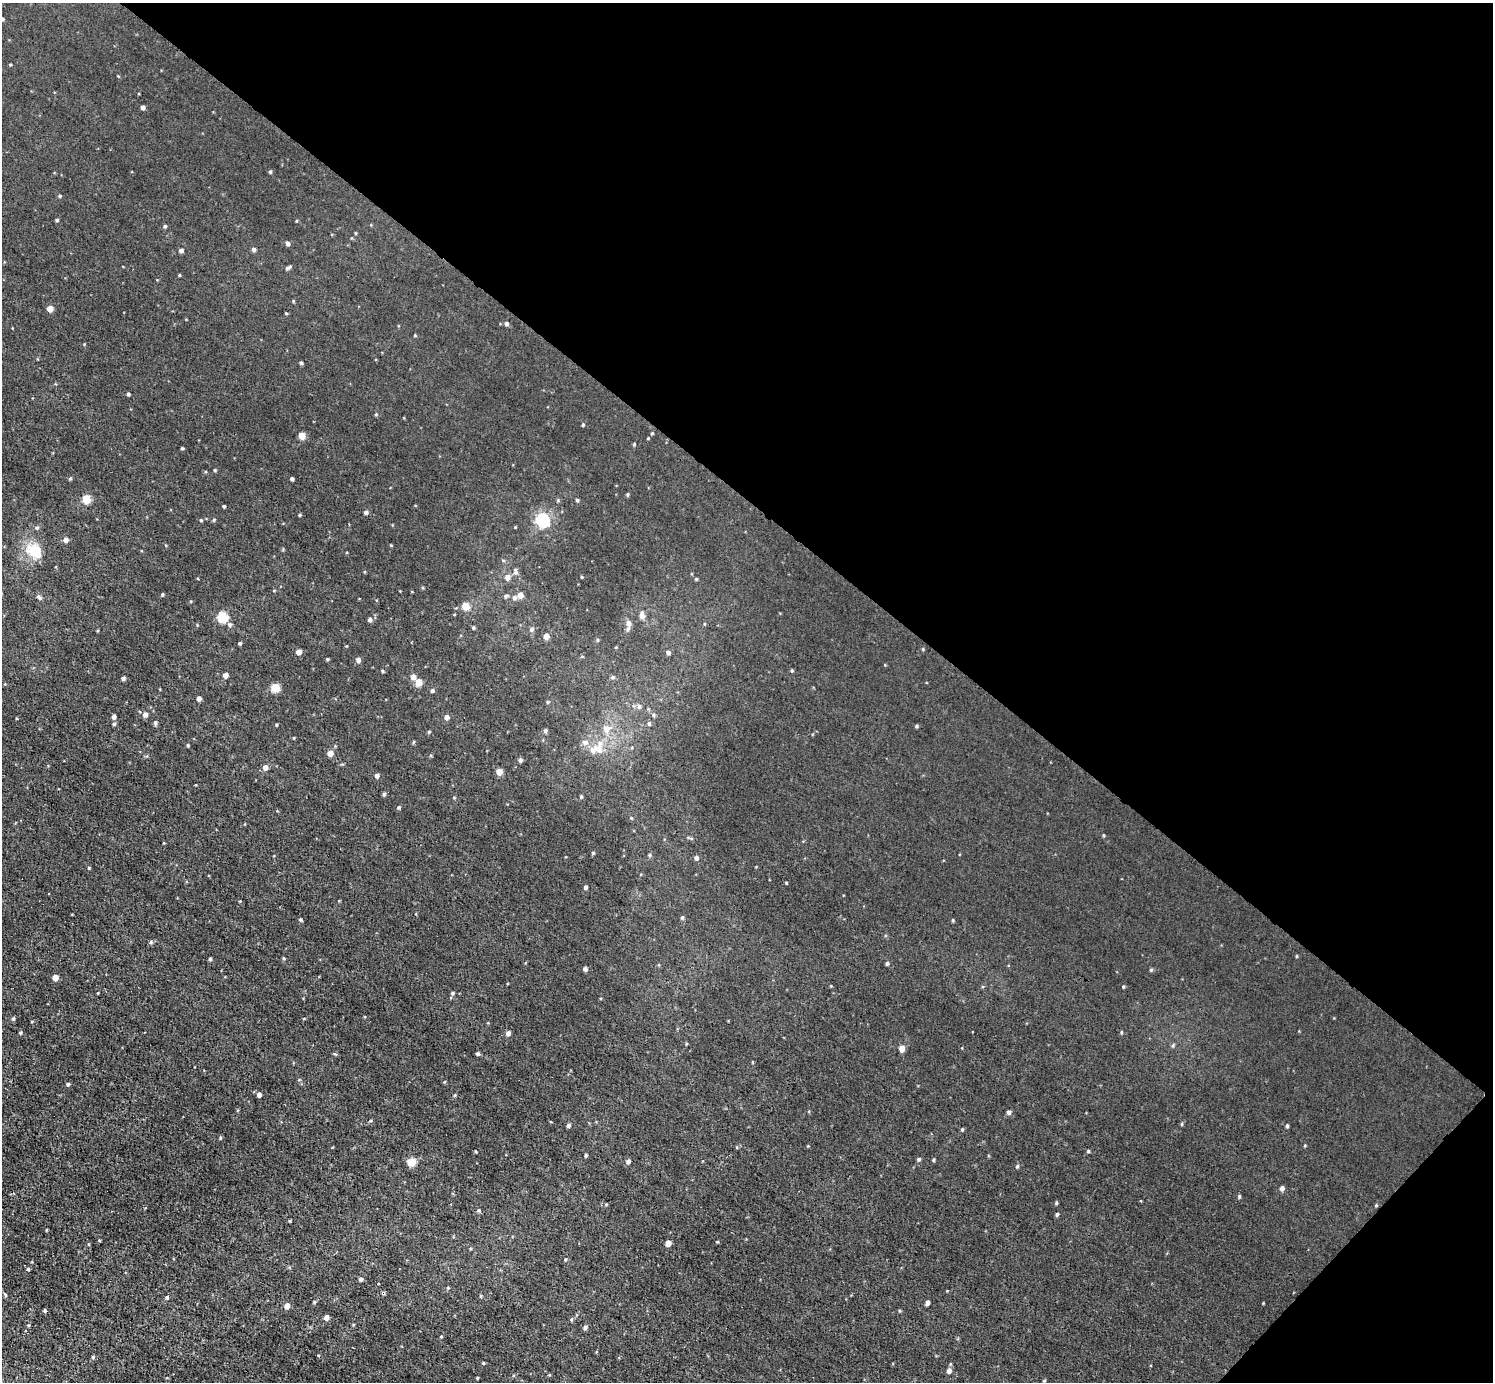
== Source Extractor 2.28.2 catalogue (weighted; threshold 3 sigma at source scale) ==
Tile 8 of 4 x 4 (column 4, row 2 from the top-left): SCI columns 4476-5966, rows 2914-4293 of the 5968 x 5970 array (HDU 1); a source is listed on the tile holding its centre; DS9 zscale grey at full resolution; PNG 1495 x 1384 px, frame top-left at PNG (2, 3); no overlay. Shown black and unused: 38% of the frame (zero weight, under 3 of 4 exposures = <1% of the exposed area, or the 3 px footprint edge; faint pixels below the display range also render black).
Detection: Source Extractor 2.28.2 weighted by HDU 2 'WHT'; one run over the whole footprint, this tile lists its part. Background 0.00451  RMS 0.0066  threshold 0.0299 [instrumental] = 3 sigma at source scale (4.5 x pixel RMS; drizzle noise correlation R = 1.50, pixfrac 1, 0.05/0.05 arcsec/px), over >= 5 px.
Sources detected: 165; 2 inside a brighter listed object's ellipse — not listed separately; the other 163 listed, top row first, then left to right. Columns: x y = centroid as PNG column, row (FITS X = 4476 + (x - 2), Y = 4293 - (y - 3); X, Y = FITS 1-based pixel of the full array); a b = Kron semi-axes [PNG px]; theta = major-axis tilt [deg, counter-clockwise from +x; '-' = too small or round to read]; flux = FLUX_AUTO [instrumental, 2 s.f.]
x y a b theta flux
2 19 4 4 - 0.84
10 64 4 3 - 0.56
143 107 4 4 - 2.3
270 172 4 4 - 0.81
60 196 4 4 - 0.64
57 220 4 3 - 0.81
165 226 5 4 - 0.9
287 243 5 4 - 1.7
254 249 5 5 - 1.4
181 250 4 4 - 2
288 268 7 4 34 1.4
179 275 4 3 - 0.5
50 309 5 4 - 6.7
286 313 4 3 - 0.51
506 324 5 5 - 1.4
301 363 4 4 - 0.93
128 394 4 4 - 0.95
376 414 4 3 - 0.63
583 425 4 3 - 0.7
652 433 4 3 - 0.58
302 436 5 4 - 10
182 448 3 3 - 0.76
215 470 4 3 - 0.73
70 478 5 3 - 0.75
292 479 4 3 - 1.2
627 494 4 4 - 0.76
86 499 5 5 - 20
577 500 4 4 - 0.83
224 506 4 3 - 0.78
366 512 5 4 - 1.6
300 515 4 3 - 0.71
201 520 4 3 - 0.63
214 520 5 3 - 0.65
542 520 6 6 - 110
515 527 3 3 - 0.5
66 540 5 5 - 2.6
34 551 21 15 -37 15
515 571 10 5 87 1.5
507 577 5 5 - 3.7
582 577 4 3 - 0.53
696 579 4 4 - 0.64
162 594 4 3 - 0.74
520 595 5 5 - 4.2
506 596 6 4 23 0.9
39 597 8 5 -43 1.7
514 598 6 5 - 1.6
465 606 5 5 - 13
642 616 8 7 - 2.2
222 617 5 5 - 37
370 620 4 4 - 2
628 623 8 7 - 2.7
230 625 6 6 - 1.5
473 628 4 3 - 0.76
531 630 5 5 - 1.2
546 636 5 4 - 4
598 640 5 3 - 0.66
240 643 4 3 - 0.96
298 652 5 4 - 3.4
668 652 5 4 - 1.5
327 659 4 3 - 0.73
358 660 5 5 - 2.3
382 671 5 3 - 0.61
792 671 5 3 - 0.64
225 675 4 4 - 4
413 677 5 5 - 3.4
612 677 6 4 21 0.9
123 678 4 4 - 1.5
419 682 5 5 - 7.5
275 688 5 5 - 20
432 691 5 4 - 1.1
199 698 4 4 - 2.2
547 702 5 3 - 0.62
639 706 6 5 - 1.4
145 715 5 5 - 2.5
653 715 5 3 - 0.75
113 717 4 4 - 2.2
446 717 5 4 - 2.7
155 723 6 4 -70 1
649 723 5 4 - 0.95
114 724 4 4 - 0.89
276 725 3 2 - 0.63
916 726 4 4 - 0.82
606 729 9 9 - 4.1
545 731 5 4 - 1.3
429 732 4 4 - 0.66
414 742 5 3 - 0.6
585 742 8 7 - 2.6
188 745 4 3 - 0.65
598 749 11 9 -28 5.3
330 753 4 4 - 5.5
520 760 5 4 - 1.3
265 767 5 5 - 3.9
499 772 5 4 - 7.5
377 776 5 4 - 1.8
384 794 5 5 - 0.97
581 797 4 3 - 0.75
454 798 5 3 - 0.52
398 807 4 4 - 0.95
593 853 4 3 - 0.82
649 855 4 4 - 0.77
696 858 5 4 - 1.6
89 868 5 3 - 0.54
585 887 4 3 - 1.5
682 918 5 4 - 0.89
300 920 4 4 - 0.82
953 920 5 3 - 0.67
151 942 5 4 - 0.93
284 958 4 3 - 0.72
210 959 4 3 - 0.89
887 963 5 4 - 1
585 969 5 4 - 1.5
1151 970 5 4 - 0.76
55 977 4 4 - 5.4
1123 987 4 3 - 0.67
452 993 5 4 - 0.89
13 1019 5 4 - 0.97
20 1033 4 4 - 0.86
508 1033 4 4 - 2.4
902 1049 5 5 - 5.3
335 1054 6 3 -18 0.68
478 1054 4 4 - 1.2
752 1062 4 3 - 0.46
68 1084 4 3 - 1.1
259 1095 5 4 - 2
1009 1112 5 4 - 1.6
370 1121 4 3 - 0.63
568 1125 4 4 - 1.5
1287 1126 4 3 - 0.92
962 1129 4 3 - 0.73
1088 1151 4 4 - 0.8
586 1155 4 3 - 0.92
919 1159 5 4 - 0.95
933 1160 4 3 - 0.8
628 1161 5 4 - 1.8
412 1162 5 5 - 15
1017 1166 5 4 - 0.83
1282 1188 5 5 - 1.8
1239 1196 5 4 - 0.77
1056 1203 4 4 - 0.72
1376 1205 5 3 - 0.57
479 1211 5 4 - 0.84
1057 1214 4 4 - 0.81
289 1221 3 3 - 0.6
99 1240 3 3 - 0.62
717 1242 4 3 - 0.53
668 1243 5 4 - 5.7
565 1260 4 3 - 0.59
28 1269 4 4 - 0.75
361 1279 5 4 - 1.2
167 1297 4 4 - 1.2
314 1302 4 4 - 0.75
927 1303 4 4 - 1.9
287 1306 5 4 - 4.6
45 1310 4 3 - 0.86
326 1317 4 4 - 3.2
28 1325 4 4 - 0.61
585 1327 5 4 - 1.5
441 1336 4 3 - 0.48
93 1357 5 4 - 0.9
483 1363 4 4 - 0.55
949 1371 5 5 - 2.6
477 1378 4 3 - 0.58
1044 1381 4 4 - 0.65
Isophote crosses this tile's border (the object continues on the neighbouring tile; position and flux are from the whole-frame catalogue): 1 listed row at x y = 2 19
Unlisted compact peaks at least as high as the median listed source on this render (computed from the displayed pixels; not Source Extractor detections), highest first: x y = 786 883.